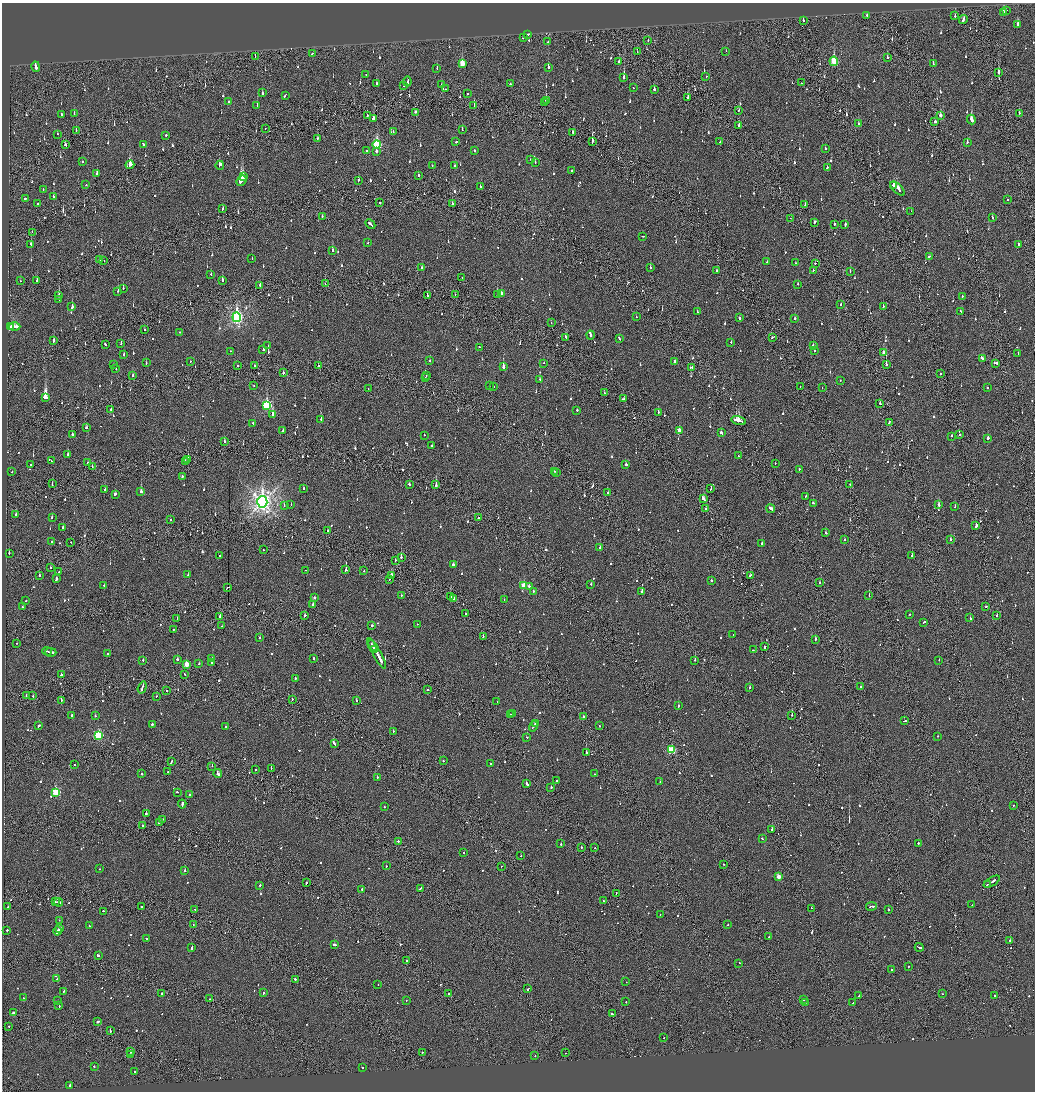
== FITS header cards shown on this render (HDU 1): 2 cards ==
NAXIS1  =                 2065
NAXIS2  =                 2179

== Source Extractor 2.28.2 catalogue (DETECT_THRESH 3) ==
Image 2065 x 2179 px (HDU 1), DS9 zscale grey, zoomed out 1/2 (1 PNG px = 2 x 2 image px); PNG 1037 x 1094 px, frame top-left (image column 1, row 2178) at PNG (2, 3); each listed source drawn as its Kron ellipse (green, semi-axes under 4 px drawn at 4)
Background -0.104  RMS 0.074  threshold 0.221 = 3 sigma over >= 5 px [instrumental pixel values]
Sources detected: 1292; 96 cannot appear on this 1/2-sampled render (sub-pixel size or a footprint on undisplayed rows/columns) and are neither listed nor drawn; of the other 1196, the 500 brightest by FLUX_AUTO listed and drawn (696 fainter detections omitted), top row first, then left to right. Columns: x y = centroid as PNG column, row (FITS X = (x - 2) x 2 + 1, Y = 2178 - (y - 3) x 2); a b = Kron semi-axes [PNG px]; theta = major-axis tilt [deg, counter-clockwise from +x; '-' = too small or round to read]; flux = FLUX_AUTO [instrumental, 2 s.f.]
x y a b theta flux
1006 10 2 2 - 66
1003 12 3 2 - 170
867 15 2 2 - 53
955 16 2 2 - 100
963 20 4 2 - 160
803 21 2 2 - 66
1018 25 3 2 - 160
528 34 2 2 - 48
523 37 2 2 - 53
648 40 2 2 - 98
548 42 4 2 - 110
726 51 2 1 - 57
637 52 3 1 - 68
312 53 3 2 - 82
255 56 4 1 - 200
887 57 2 2 - 60
834 61 5 3 - 730
619 62 2 2 - 96
462 63 4 3 - 350
933 64 2 1 - 83
36 67 5 2 - 410
548 67 2 2 - 990
437 69 2 2 - 72
998 72 3 2 - 260
366 75 2 2 - 67
706 77 2 1 - 67
624 78 3 2 - 410
407 82 5 2 - 310
801 83 2 1 - 53
376 84 3 2 - 91
441 84 3 2 - 47
510 84 2 2 - 70
404 86 2 2 - 55
633 87 2 2 - 57
446 89 2 1 - 150
654 89 3 2 - 120
262 93 3 2 - 92
467 94 2 1 - 67
285 95 4 2 - 130
688 98 2 2 - 260
546 101 4 2 - 200
228 102 3 2 - 160
545 103 2 1 - 220
257 106 2 2 - 380
474 106 2 1 - 170
739 110 2 2 - 110
415 112 2 2 - 58
74 113 3 2 - 60
1019 113 2 2 - 48
62 114 3 2 - 150
367 115 2 1 - 150
940 115 4 3 - 72
373 118 3 2 - 82
971 119 5 3 - 390
935 122 2 2 - 110
858 124 3 2 - 84
739 125 2 1 - 340
265 129 2 1 - 46
462 130 2 1 - 74
76 131 2 1 - 71
393 132 2 2 - 49
573 132 2 2 - 76
57 134 2 2 - 55
166 135 2 2 - 74
317 138 2 2 - 85
592 141 3 2 - 280
456 142 2 2 - 190
720 142 2 2 - 100
967 142 3 2 - 81
143 144 3 2 - 98
377 144 4 3 - 1100
65 145 3 2 - 60
825 148 2 2 - 62
474 150 2 2 - 120
367 151 2 1 - 220
376 151 2 2 - 1400
530 159 2 2 - 44
82 162 2 2 - 210
535 162 2 2 - 54
130 165 4 3 - 400
220 165 4 2 - 140
432 165 2 2 - 53
455 166 2 2 - 140
827 167 2 2 - 46
571 171 2 2 - 65
97 173 3 2 - 62
418 175 2 2 - 110
244 177 2 2 - 45
241 180 5 3 - 1700
358 181 3 2 - 120
86 185 2 2 - 45
893 185 2 2 - 88
480 187 2 2 - 75
43 189 2 2 - 77
897 189 9 2 -45 380
53 197 2 2 - 52
25 198 2 2 - 210
1008 200 2 2 - 44
380 203 2 1 - 210
38 204 2 2 - 95
452 204 2 2 - 220
805 204 2 2 - 52
223 208 3 2 - 66
911 211 2 1 - 110
322 216 2 2 - 55
992 217 3 2 - 76
790 218 2 1 - 50
815 222 3 2 - 75
370 224 5 2 - 210
834 224 2 2 - 99
845 225 3 2 - 210
32 232 2 2 - 49
642 236 2 1 - 94
368 243 2 2 - 47
31 244 2 2 - 77
1018 245 3 2 - 130
332 250 2 2 - 190
929 256 3 2 - 160
252 258 2 2 - 56
99 260 2 2 - 78
104 261 2 2 - 48
767 262 2 2 - 53
795 263 2 2 - 59
815 263 2 2 - 110
422 267 2 2 - 140
650 268 2 2 - 110
717 270 2 2 - 110
813 270 2 2 - 85
850 271 2 1 - 90
211 274 2 1 - 140
462 277 2 2 - 47
37 280 2 2 - 89
222 280 3 2 - 120
20 281 2 2 - 72
325 284 3 1 - 44
798 284 2 2 - 74
260 285 3 2 - 49
123 288 3 2 - 68
118 291 2 2 - 140
455 294 2 1 - 100
497 294 2 1 - 340
501 294 3 2 - 79
59 295 2 2 - 130
427 296 2 2 - 83
962 296 2 2 - 71
59 299 2 2 - 46
841 305 2 1 - 220
883 306 3 2 - 260
72 307 3 2 - 100
961 311 2 2 - 52
697 312 2 2 - 56
237 317 5 4 - 3900
636 317 2 1 - 44
739 318 3 2 - 140
795 319 2 2 - 57
551 322 2 1 - 55
11 327 2 2 - 76
14 327 6 3 0 240
144 329 2 1 - 64
179 332 2 2 - 160
590 335 4 2 - 400
773 337 3 2 - 110
566 338 4 2 - 160
619 338 3 2 - 120
53 340 3 2 - 93
731 342 2 2 - 79
121 343 2 2 - 94
105 344 3 2 - 81
268 345 2 1 - 47
813 345 2 2 - 59
480 347 3 2 - 87
263 350 2 2 - 120
815 350 2 2 - 85
230 351 2 2 - 48
884 353 3 3 - 180
1018 353 2 2 - 62
124 355 2 2 - 63
982 358 3 2 - 110
190 361 2 2 - 72
430 361 2 2 - 54
675 361 3 2 - 190
146 362 2 2 - 85
543 363 2 2 - 57
996 363 4 2 - 150
886 364 2 1 - 290
113 365 2 2 - 47
254 365 2 1 - 45
238 366 2 2 - 270
318 366 2 2 - 49
503 367 3 2 - 620
692 367 2 1 - 46
116 369 2 2 - 53
283 373 2 2 - 82
940 374 2 2 - 120
132 376 2 2 - 60
426 376 2 1 - 130
425 377 2 1 - 270
540 380 2 2 - 83
840 380 2 2 - 58
490 385 2 1 - 99
254 386 2 2 - 45
493 386 2 2 - 54
800 386 2 1 - 44
822 387 2 1 - 45
987 387 2 2 - 130
368 389 2 1 - 45
604 393 2 1 - 300
45 397 4 3 - 2000
623 399 3 2 - 92
880 403 3 2 - 140
267 405 4 3 - 1300
111 409 2 2 - 48
577 410 2 2 - 88
658 412 2 2 - 110
272 414 4 2 - 390
321 419 2 2 - 100
738 421 7 2 -15 1500
889 422 3 1 - 100
253 423 2 2 - 92
86 428 3 2 - 63
283 431 2 2 - 47
679 431 3 3 - 170
721 433 3 2 - 110
72 434 2 2 - 150
959 434 2 2 - 70
424 435 2 2 - 54
951 436 2 2 - 120
988 438 2 2 - 130
224 441 2 2 - 130
432 446 2 2 - 72
68 454 2 2 - 100
738 456 2 1 - 67
188 459 2 1 - 210
51 461 2 2 - 44
186 462 4 2 - 140
88 463 3 2 - 79
775 463 2 1 - 59
626 464 2 2 - 79
30 465 2 2 - 57
92 466 2 2 - 62
799 469 2 2 - 380
554 471 2 2 - 84
12 472 2 2 - 70
557 473 2 2 - 45
182 477 2 2 - 85
52 484 2 1 - 75
409 484 3 2 - 110
850 484 2 1 - 92
436 485 3 1 - 300
711 488 4 2 - 150
105 489 2 2 - 220
303 489 2 2 - 66
141 492 2 2 - 390
608 493 2 2 - 82
115 494 3 2 - 120
806 496 2 2 - 69
703 499 3 2 - 650
262 502 6 5 - 9400
813 503 3 2 - 55
291 504 2 1 - 53
284 505 2 2 - 72
939 505 2 2 - 300
955 507 2 2 - 76
706 509 2 1 - 120
771 509 4 2 - 170
16 515 2 2 - 150
52 517 2 2 - 53
478 518 2 2 - 48
171 519 2 1 - 47
976 526 3 2 - 220
63 528 2 2 - 110
328 531 2 2 - 68
825 533 2 2 - 69
950 539 2 2 - 240
844 540 2 2 - 84
52 541 2 2 - 51
71 542 2 2 - 53
762 544 2 2 - 110
600 548 2 2 - 280
263 550 2 2 - 51
9 553 2 2 - 82
220 556 2 2 - 82
912 556 2 2 - 140
401 557 2 2 - 300
395 560 2 1 - 48
453 565 2 2 - 120
51 567 2 2 - 64
305 570 2 1 - 96
346 570 3 2 - 500
363 571 2 1 - 67
59 572 2 2 - 45
39 575 2 2 - 97
188 575 2 2 - 87
750 575 3 2 - 98
391 576 3 2 - 340
56 579 2 2 - 250
390 579 3 1 - 99
711 580 2 2 - 54
819 583 2 2 - 96
591 584 2 2 - 86
104 585 2 2 - 51
524 586 3 3 - 340
529 586 2 2 - 190
227 588 3 2 - 55
534 591 2 2 - 70
641 592 2 2 - 840
401 596 3 2 - 60
450 596 2 2 - 300
869 596 2 1 - 150
314 597 2 2 - 200
454 598 2 1 - 220
504 600 2 2 - 47
26 601 2 2 - 69
313 604 2 2 - 53
22 607 2 2 - 93
986 607 2 2 - 82
465 614 2 1 - 60
910 614 2 2 - 58
305 615 2 2 - 60
997 615 2 2 - 78
220 617 2 2 - 260
177 618 2 1 - 190
970 618 2 2 - 66
924 622 2 2 - 100
417 624 2 2 - 65
372 625 2 2 - 360
222 626 2 1 - 200
173 629 2 2 - 66
733 635 2 2 - 45
483 637 2 2 - 110
260 638 2 2 - 59
815 639 3 2 - 300
16 643 2 1 - 45
372 645 6 2 -62 170
764 647 3 1 - 110
375 650 2 2 - 350
753 650 2 2 - 150
47 651 4 2 - 190
51 652 5 2 - 230
377 653 17 2 -61 960
107 654 2 2 - 84
314 658 2 2 - 87
177 659 2 2 - 130
212 659 2 2 - 300
143 660 2 2 - 71
695 660 2 1 - 180
939 660 2 1 - 56
211 663 2 2 - 68
186 664 3 3 - 300
199 664 2 2 - 200
185 674 2 2 - 50
61 675 2 2 - 190
295 679 2 2 - 74
142 687 6 2 72 200
750 687 2 2 - 110
860 687 2 2 - 71
167 690 2 1 - 57
428 690 2 1 - 510
26 695 2 2 - 110
33 696 2 1 - 74
156 696 2 2 - 67
292 699 2 1 - 73
61 701 2 2 - 230
356 701 2 2 - 280
497 702 2 1 - 51
678 706 2 2 - 270
511 714 3 1 - 160
513 714 3 2 - 310
72 715 2 2 - 85
792 715 2 2 - 380
95 716 2 2 - 240
583 716 2 2 - 100
905 721 3 2 - 120
536 724 3 1 - 130
152 725 4 2 - 160
39 726 3 2 - 85
226 726 2 2 - 46
533 726 5 2 - 340
599 726 2 2 - 58
393 731 2 2 - 66
98 735 3 3 - 1200
938 736 2 2 - 110
527 737 2 2 - 45
334 743 4 2 - 200
671 750 3 3 - 910
586 752 2 2 - 170
443 761 2 2 - 86
171 762 3 2 - 150
490 763 2 2 - 46
74 765 2 2 - 70
212 766 2 1 - 66
271 768 2 1 - 110
255 770 2 2 - 90
167 772 2 2 - 55
218 773 4 2 - 220
142 774 2 2 - 130
595 774 2 2 - 51
377 777 2 2 - 85
557 781 2 2 - 240
660 782 2 2 - 63
527 784 3 2 - 130
551 787 2 2 - 75
56 792 3 3 - 860
177 792 2 2 - 87
190 794 2 2 - 53
182 804 4 2 - 330
1013 805 2 2 - 61
384 807 2 2 - 46
146 814 2 2 - 200
162 819 4 2 - 170
159 822 4 2 - 140
142 825 3 2 - 73
772 830 2 2 - 710
762 839 3 2 - 83
398 841 2 2 - 290
918 843 2 2 - 150
561 844 2 2 - 300
581 847 2 1 - 180
595 848 2 1 - 53
464 853 2 2 - 45
521 856 2 1 - 130
723 864 2 1 - 66
386 866 2 2 - 97
501 866 2 2 - 53
100 869 2 2 - 50
185 871 2 2 - 300
778 876 3 2 - 200
992 882 9 2 31 340
306 883 2 2 - 90
987 884 2 1 - 63
260 885 2 2 - 180
362 889 2 2 - 110
420 889 4 2 - 160
616 893 2 1 - 65
55 901 2 1 - 68
603 901 2 1 - 66
58 902 4 2 - 310
972 905 2 2 - 49
871 906 5 2 - 150
8 907 2 2 - 120
142 907 3 2 - 120
811 908 2 2 - 150
195 910 2 2 - 83
888 910 2 2 - 330
104 911 3 2 - 77
660 914 2 2 - 110
59 920 2 2 - 63
193 924 2 1 - 65
728 925 2 1 - 56
89 926 2 2 - 46
60 928 2 2 - 69
7 930 2 2 - 120
58 931 4 2 - 290
769 937 2 2 - 68
147 938 2 2 - 45
1010 940 2 2 - 340
334 944 2 2 - 440
192 947 4 2 - 120
919 947 4 2 - 150
98 955 3 2 - 150
406 961 2 2 - 51
739 963 2 2 - 100
908 967 2 1 - 69
891 969 2 2 - 180
57 979 2 2 - 68
295 979 2 2 - 200
626 982 2 1 - 110
378 984 2 2 - 55
528 989 3 2 - 140
64 991 2 2 - 48
162 993 2 2 - 130
263 993 2 2 - 53
448 993 2 2 - 71
942 994 2 1 - 46
859 995 2 2 - 140
995 995 2 2 - 67
23 998 2 1 - 54
210 999 2 1 - 49
406 1000 2 2 - 66
803 1000 2 2 - 100
58 1001 2 1 - 130
626 1002 2 2 - 69
805 1002 2 2 - 56
853 1003 3 2 - 100
59 1006 2 2 - 170
13 1013 2 2 - 59
612 1014 3 1 - 180
98 1021 2 2 - 670
9 1026 2 1 - 51
110 1030 3 2 - 170
664 1038 2 2 - 51
131 1051 2 1 - 63
422 1052 2 2 - 77
565 1053 2 1 - 44
130 1054 2 2 - 100
535 1056 2 2 - 61
94 1066 2 2 - 91
362 1067 2 2 - 180
135 1071 2 2 - 46
70 1085 2 2 - 300
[696 fainter detections neither listed nor drawn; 96 sub-pixel or undisplayed-footprint detections neither listed nor drawn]